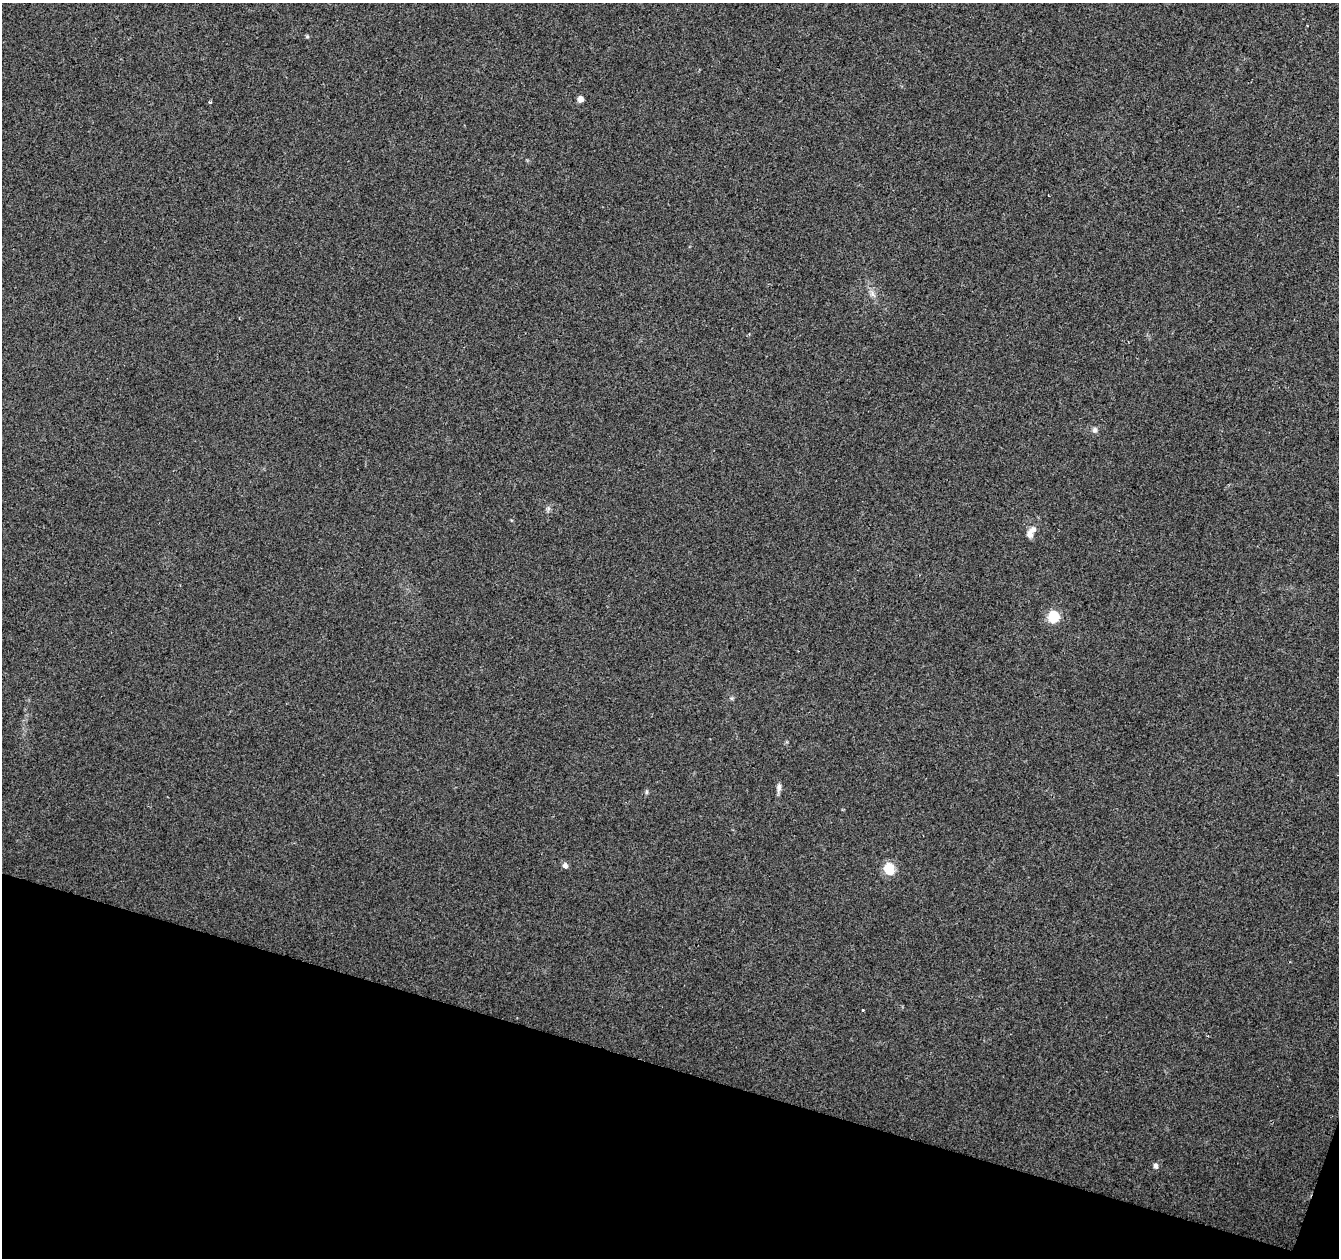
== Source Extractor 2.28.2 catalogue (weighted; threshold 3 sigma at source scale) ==
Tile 15 of 4 x 4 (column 3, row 4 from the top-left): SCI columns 2677-4013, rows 218-1473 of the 5363 x 5521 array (HDU 1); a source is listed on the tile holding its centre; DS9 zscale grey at full resolution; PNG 1341 x 1260 px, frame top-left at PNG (2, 3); no overlay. Shown black and unused: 15% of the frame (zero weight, under 2 of 3 exposures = <1% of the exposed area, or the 3 px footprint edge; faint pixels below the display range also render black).
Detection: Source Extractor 2.28.2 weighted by HDU 2 'WHT'; one run over the whole footprint, this tile lists its part. Background 0.0286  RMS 0.0056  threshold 0.025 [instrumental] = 3 sigma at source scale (4.5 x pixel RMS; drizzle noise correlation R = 1.50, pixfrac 1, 0.0396/0.0396 arcsec/px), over >= 5 px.
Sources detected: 14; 1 cosmic-ray / hot-pixel residue — not listed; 1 inside a brighter listed object's ellipse — not listed separately; the other 12 listed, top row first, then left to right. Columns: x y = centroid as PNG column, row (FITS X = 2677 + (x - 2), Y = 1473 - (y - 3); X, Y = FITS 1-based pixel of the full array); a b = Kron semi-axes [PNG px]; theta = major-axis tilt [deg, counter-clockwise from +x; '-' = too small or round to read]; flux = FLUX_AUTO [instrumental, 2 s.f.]
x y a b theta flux
580 99 6 5 - 3.3
210 102 3 3 - 1.5
872 294 10 6 -52 2.2
1095 430 7 7 - 1.6
1030 534 8 7 - 3.1
1053 616 6 6 - 51
779 787 12 6 85 2.1
647 792 6 4 89 0.81
565 865 6 6 - 2.2
889 869 6 5 - 39
863 1010 3 2 - 1.1
1155 1166 6 5 - 2.1